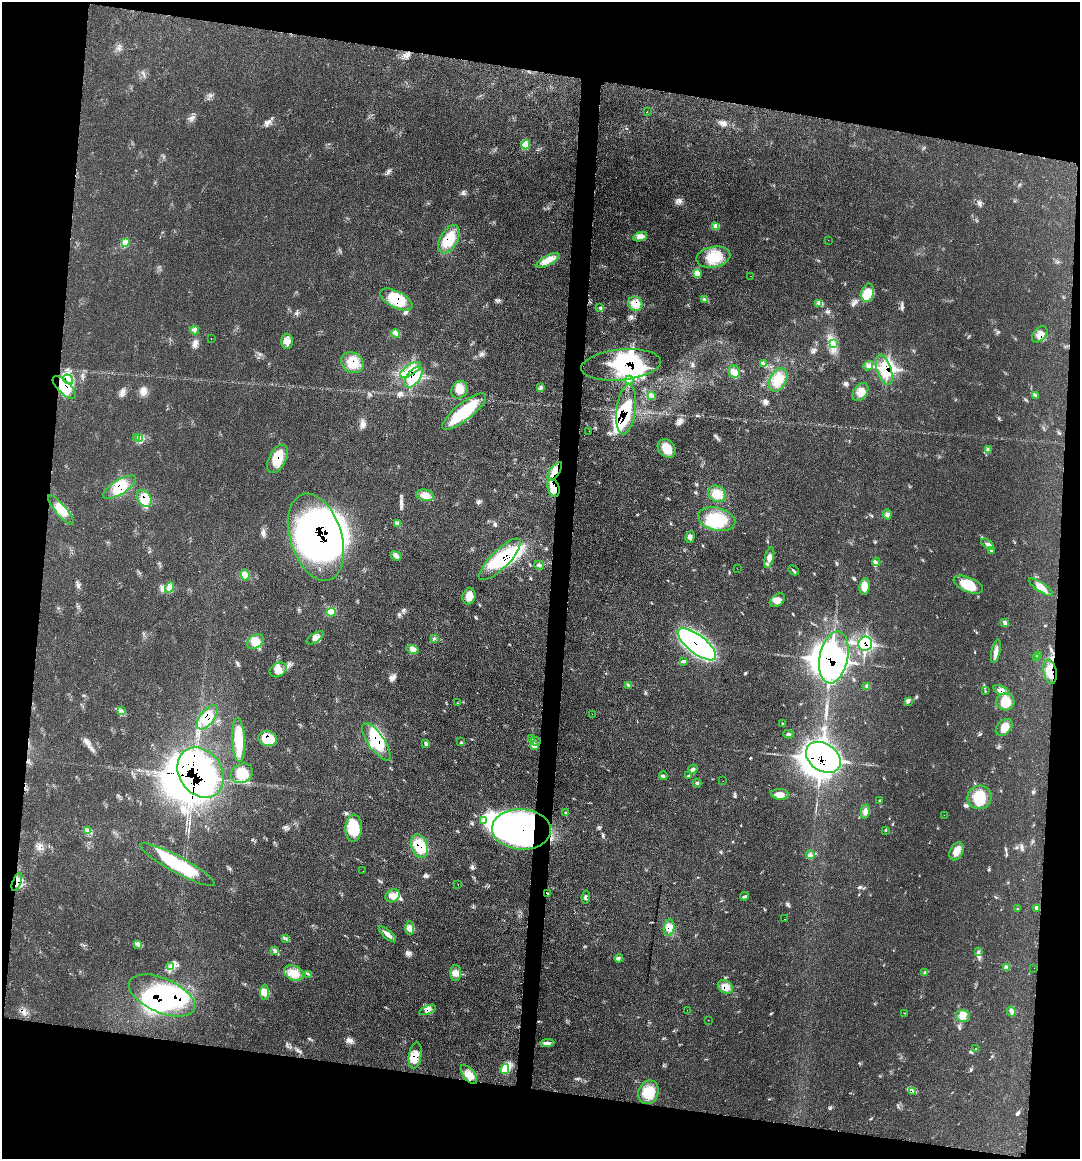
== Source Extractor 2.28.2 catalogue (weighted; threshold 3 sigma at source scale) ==
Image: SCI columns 131-4439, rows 10-4636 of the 4681 x 4656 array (HDU 1 of 3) = the unmasked area's bounding box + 8 px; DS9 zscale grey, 4 x 4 block average (1 PNG px = mean of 4 x 4 image px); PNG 1082 x 1161 px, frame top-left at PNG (2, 2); each listed source drawn as its Kron ellipse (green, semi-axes under 4 px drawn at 4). Shown black and unused: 20% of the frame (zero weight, under 3 of 4 exposures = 3% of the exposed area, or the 3 px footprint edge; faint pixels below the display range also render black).
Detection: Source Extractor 2.28.2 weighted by HDU 2 'WHT'. Background 0.0539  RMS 0.0041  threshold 0.0185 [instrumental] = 3 sigma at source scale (4.5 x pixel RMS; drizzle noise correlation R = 1.50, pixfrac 1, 0.05/0.05 arcsec/px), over >= 5 px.
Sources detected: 268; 46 inside a brighter object's white glare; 4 cosmic-ray / hot-pixel residue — neither listed nor drawn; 9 coinciding with a brighter row at this scale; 33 inside a brighter listed object's ellipse — not listed separately; the other 176 listed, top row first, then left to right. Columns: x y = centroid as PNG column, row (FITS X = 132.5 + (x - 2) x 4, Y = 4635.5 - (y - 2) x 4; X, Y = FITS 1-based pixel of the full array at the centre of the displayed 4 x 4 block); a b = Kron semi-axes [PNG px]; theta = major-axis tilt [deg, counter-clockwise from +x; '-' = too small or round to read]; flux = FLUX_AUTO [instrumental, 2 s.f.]
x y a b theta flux
647 112 2 2 - 0.51
526 145 5 4 - 9
715 227 3 2 - 2.9
640 237 7 3 21 11
449 239 15 8 61 60
828 240 2 2 - 0.54
125 243 2 2 - 2
713 257 17 10 11 53
548 261 13 4 28 24
697 273 4 3 - 7
750 276 2 2 - 0.65
868 293 9 6 76 25
396 299 18 8 -28 83
705 299 3 2 - 3.1
635 304 7 6 - 23
819 304 3 2 - 1.7
600 307 3 2 - 1.8
195 330 4 3 - 5.2
395 334 5 3 - 6.8
1040 334 9 6 48 19
211 338 2 2 - 0.48
287 341 7 6 - 19
833 343 2 2 - 2.3
352 363 12 10 -34 41
764 364 2 2 - 2.7
621 365 40 15 5 260
868 366 5 3 - 5.7
410 370 12 5 33 33
884 370 16 7 -72 61
734 372 6 5 - 13
414 377 12 6 52 61
68 379 5 4 - 17
629 380 4 2 - 4.2
778 380 12 8 60 33
64 387 15 6 -44 48
540 387 2 2 - 1.3
460 390 9 7 56 23
860 392 10 6 54 22
651 395 4 2 - 4
1035 395 3 2 - 2.8
626 409 25 9 83 120
464 411 27 8 38 110
589 431 2 2 - 0.37
137 438 2 2 - 1.8
140 439 4 2 - 5
667 448 10 8 -49 39
988 450 2 2 - 1.5
277 459 15 8 62 52
555 471 11 5 57 28
120 487 19 7 32 49
553 488 9 6 -75 30
717 494 9 7 -37 25
425 495 9 5 -11 18
144 499 9 6 -54 27
61 510 19 5 -49 32
887 514 5 2 - 4.8
717 519 19 11 -14 85
397 523 2 2 - 1.1
316 537 45 26 -72 660
690 537 6 3 73 6.7
988 544 7 3 -37 9.1
991 550 3 2 - 2.7
396 556 5 4 - 7.6
769 558 11 3 75 14
500 559 28 9 45 160
876 562 4 2 - 3.2
539 565 5 2 - 3.7
737 569 2 2 - 1.9
794 570 5 2 - 4.4
245 575 6 3 -84 8.7
968 585 15 7 -23 65
864 587 8 5 82 28
1041 587 14 4 -33 26
170 588 5 4 - 9.2
469 596 8 6 72 23
777 600 8 5 37 18
331 612 4 3 - 7.9
1004 622 2 2 - 1.3
315 638 10 4 31 16
434 639 2 2 - 1.4
255 642 9 6 35 26
697 644 23 9 -38 980
865 644 7 6 - 140
413 649 6 4 -16 10
996 651 12 4 78 15
1038 655 2 2 - 1.1
834 657 26 14 78 790
1037 657 2 2 - 1.4
683 661 3 2 - 3.1
278 670 9 7 33 25
1050 672 12 6 -79 39
628 685 3 2 - 2.4
867 686 4 3 - 4.7
1001 690 8 4 -19 13
985 691 3 2 - 1.3
908 701 4 2 - 4.4
1005 702 9 8 - 38
457 703 2 2 - 0.5
121 710 2 2 - 1.2
592 714 2 2 - 0.78
207 717 14 7 51 39
782 724 3 2 - 1.4
1004 727 10 6 45 19
788 734 5 2 - 4.3
268 738 9 7 -12 71
532 738 3 2 - 2.6
239 740 22 6 -87 67
535 741 5 2 - 3.7
376 742 22 8 -56 130
461 742 3 2 - 1.6
426 744 3 2 - 3.2
535 745 3 2 - 3.4
823 757 19 13 -34 1300
693 769 5 3 - 5.8
201 773 26 21 -56 900
242 773 11 9 27 42
663 776 4 3 - 3.9
688 776 3 2 - 2.9
723 781 2 2 - 0.56
697 783 4 2 - 3.9
780 794 9 5 -5 18
979 797 12 11 - 67
880 801 2 2 - 1.2
865 812 7 3 78 9.1
566 813 4 3 - 3.3
944 815 2 2 - 0.47
483 821 4 3 - 5.7
354 828 13 8 87 76
521 829 29 20 -3 730
886 830 2 2 - 0.87
88 831 2 2 - 2.8
419 846 12 8 -71 77
956 851 9 6 61 19
810 855 4 3 - 5.7
178 865 42 8 -28 150
363 871 2 2 - 0.41
17 882 9 3 68 15
458 885 2 2 - 2.4
548 894 3 2 - 4.1
393 896 7 6 - 17
744 896 4 3 - 3.6
586 897 6 3 83 6
1017 908 2 2 - 0.82
1036 908 2 2 - 1.9
784 919 2 2 - 0.73
410 928 7 4 -88 11
669 928 8 5 83 20
387 934 11 3 -42 15
286 938 2 2 - 1.7
137 944 4 2 - 4.5
275 950 4 2 - 3.8
978 952 2 2 - 2
619 958 4 3 - 5.5
170 966 2 2 - 3.2
1007 967 3 2 - 4.3
1034 968 2 2 - 0.62
294 973 10 7 -24 28
456 973 8 5 86 15
925 973 2 2 - 2
309 974 2 2 - 0.98
725 987 8 6 -36 24
264 992 7 3 89 11
162 995 35 17 -23 260
428 1010 9 3 22 8.6
687 1010 2 2 - 0.33
1011 1011 5 3 - 6.8
904 1013 2 2 - 0.78
963 1016 7 6 - 15
708 1020 2 2 - 0.52
547 1043 7 3 5 9.1
976 1049 2 2 - 0.77
415 1056 13 6 81 36
505 1069 5 4 - 14
469 1074 11 5 -51 21
913 1091 3 2 - 3.4
648 1092 12 10 69 50
Overlapping masked pixels (flux is a lower limit): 38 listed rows (the first 20) at x y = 449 239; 396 299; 635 304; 1040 334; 352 363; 621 365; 410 370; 884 370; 414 377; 68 379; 64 387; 626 409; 277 459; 555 471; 120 487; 553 488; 144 499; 316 537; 500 559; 697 644
Diffuse or blended objects may show on this block-average render without a row.